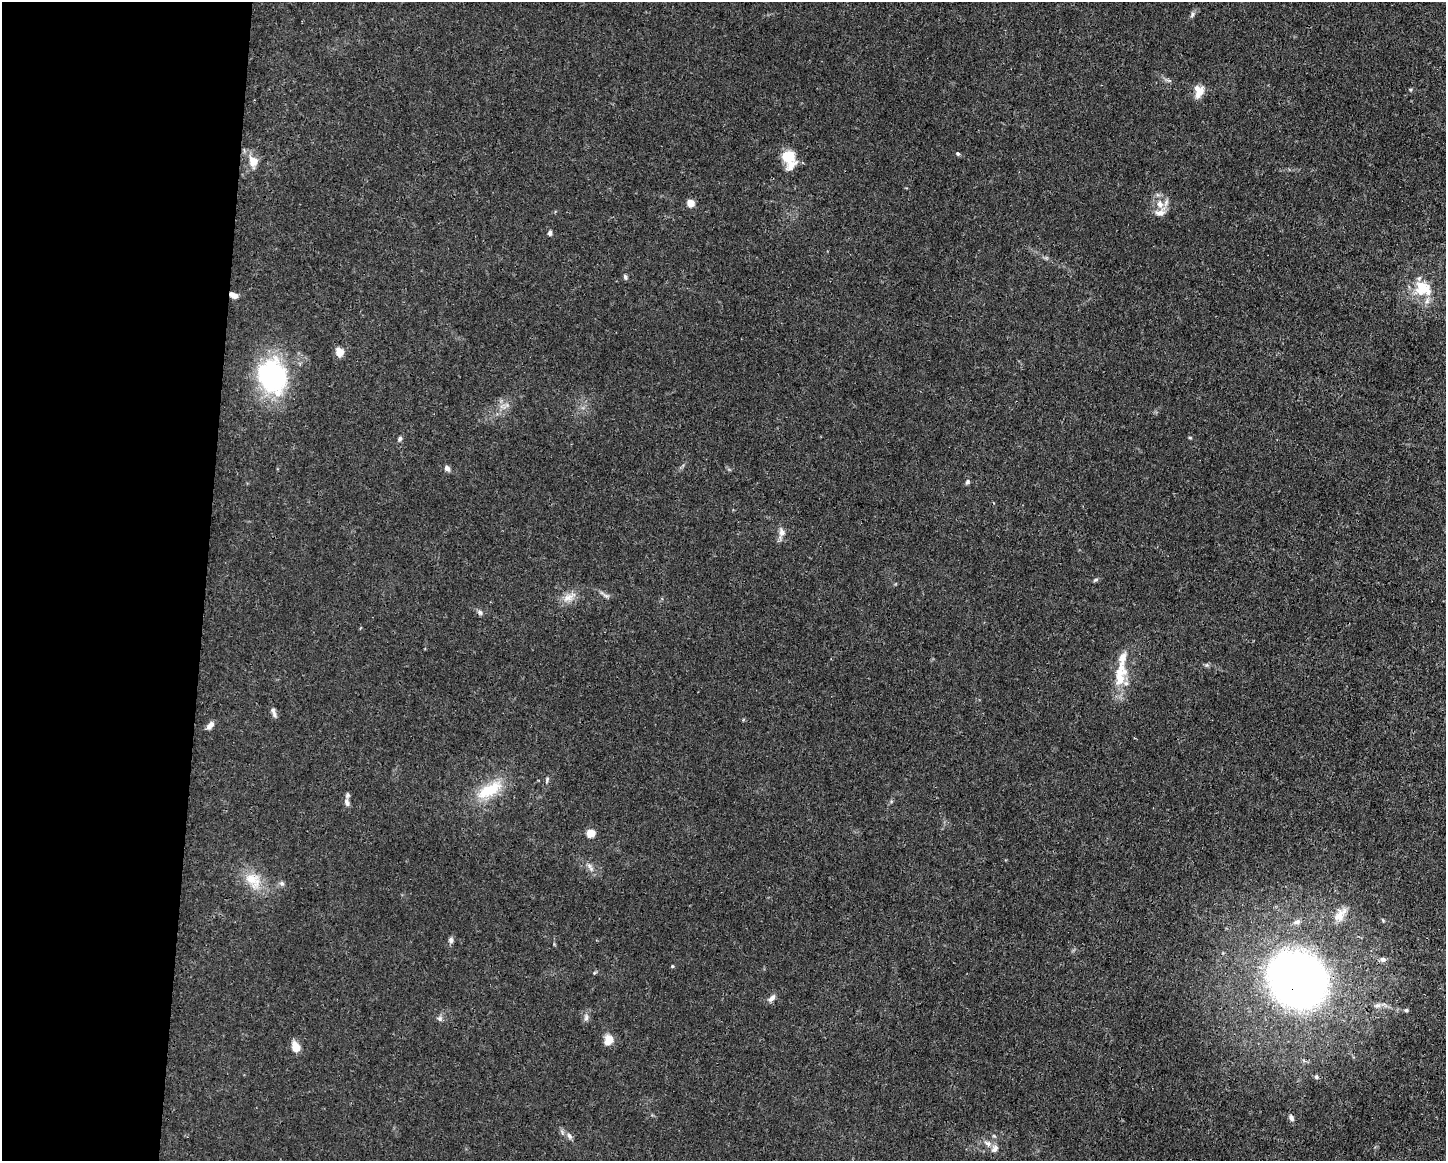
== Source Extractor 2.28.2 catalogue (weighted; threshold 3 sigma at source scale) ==
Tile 4 of 3 x 4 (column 1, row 2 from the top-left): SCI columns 112-1555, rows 2321-3479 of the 4667 x 4639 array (HDU 1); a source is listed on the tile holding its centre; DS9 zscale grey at full resolution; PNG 1448 x 1163 px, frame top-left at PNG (2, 2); no overlay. Shown black and unused: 14% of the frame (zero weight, under 3 of 4 exposures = <1% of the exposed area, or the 3 px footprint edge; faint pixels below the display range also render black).
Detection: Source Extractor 2.28.2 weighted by HDU 2 'WHT'; one run over the whole footprint, this tile lists its part. Background 0.0157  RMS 0.0024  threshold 0.0109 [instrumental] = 3 sigma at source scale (4.5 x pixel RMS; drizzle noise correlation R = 1.50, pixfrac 1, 0.05/0.05 arcsec/px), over >= 5 px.
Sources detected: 57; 5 inside a brighter listed object's ellipse — not listed separately; the other 52 listed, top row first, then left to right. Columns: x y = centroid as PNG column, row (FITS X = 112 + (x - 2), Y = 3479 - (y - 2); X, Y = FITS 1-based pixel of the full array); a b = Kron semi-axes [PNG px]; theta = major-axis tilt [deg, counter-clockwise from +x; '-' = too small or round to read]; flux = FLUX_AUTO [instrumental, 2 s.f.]
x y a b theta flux
1192 15 9 5 63 0.62
1199 91 15 11 80 2.8
958 154 5 5 - 0.41
788 156 15 13 2 5.5
253 162 17 12 -81 3
690 203 6 6 - 2.7
1160 204 13 9 -68 2.5
550 233 7 5 87 0.59
625 277 8 4 -75 0.45
1423 289 27 21 -30 7.6
234 295 9 6 -24 1.4
339 352 10 9 - 2
272 376 27 22 -74 47
400 439 7 5 69 0.49
447 468 7 6 - 0.92
967 482 7 6 - 0.49
781 533 15 9 85 1.6
1095 580 8 4 27 0.39
606 596 8 6 -20 0.67
568 598 16 11 24 2.6
480 612 9 5 -45 0.65
1122 658 21 9 79 2.6
1207 665 6 4 -72 0.36
1120 679 17 12 63 4.1
274 712 15 5 -73 0.9
210 725 11 6 49 1.1
547 779 8 4 79 0.42
489 790 36 15 29 9.6
347 802 13 7 -79 1.2
590 833 5 5 - 7
590 867 15 5 -59 1.2
253 880 28 19 -49 6.4
282 883 7 6 - 0.61
1340 915 24 11 49 3.2
1383 920 8 3 -45 0.29
1297 922 10 7 18 1
451 940 8 6 -79 0.73
1383 959 7 6 - 0.83
672 966 4 4 - 0.26
1297 979 46 40 -37 180
772 998 11 6 48 1.1
1377 1006 9 6 24 0.86
1406 1010 5 5 - 0.42
586 1017 10 6 89 0.87
440 1018 7 6 - 0.61
608 1040 9 7 71 3.7
296 1047 8 6 -68 4.5
1316 1077 6 5 - 0.51
1291 1118 8 5 -62 0.82
569 1136 10 6 -60 0.87
988 1143 10 7 -27 1.2
995 1149 11 8 51 1.3
Overlapping masked pixels (flux is a lower limit): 2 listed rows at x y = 234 295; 1297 979